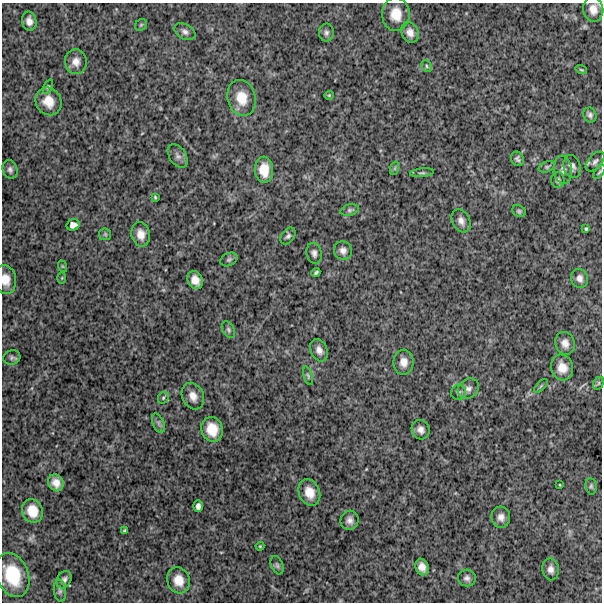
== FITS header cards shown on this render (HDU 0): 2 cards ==
NAXIS1  =                  600
NAXIS2  =                  600

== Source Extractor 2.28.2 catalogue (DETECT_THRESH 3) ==
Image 600 x 600 px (HDU 0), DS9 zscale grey, 1 PNG px = 1 image px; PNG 604 x 604 px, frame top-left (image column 1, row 600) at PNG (2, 3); each listed source drawn as its Kron ellipse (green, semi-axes under 4 px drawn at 4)
Background 1380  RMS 250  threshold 754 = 3 sigma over >= 5 px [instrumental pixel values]
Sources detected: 79; all 79 listed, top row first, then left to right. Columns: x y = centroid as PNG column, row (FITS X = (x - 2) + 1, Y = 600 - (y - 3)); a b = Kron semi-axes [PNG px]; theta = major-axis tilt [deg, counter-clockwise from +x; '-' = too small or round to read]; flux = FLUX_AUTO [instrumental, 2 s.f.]
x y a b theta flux
593 9 12 10 -83 160000
396 14 17 13 -89 280000
29 21 9 7 -80 100000
141 25 6 5 - 28000
185 32 11 7 -31 70000
410 32 10 8 -66 110000
326 33 9 7 90 54000
76 62 12 11 - 130000
427 66 6 4 -62 29000
581 70 6 3 -20 19000
48 87 8 4 65 28000
329 95 4 4 - 17000
242 98 18 14 -75 320000
48 101 14 12 -59 250000
590 115 7 6 - 52000
178 156 13 8 -57 72000
517 159 7 6 - 44000
595 162 12 6 48 62000
547 167 8 5 21 33000
572 167 12 8 -75 74000
395 168 7 4 71 29000
10 169 9 7 -68 57000
264 170 13 9 -87 250000
563 170 14 9 -84 83000
599 172 8 3 54 23000
422 173 12 3 6 36000
558 180 7 6 - 45000
155 197 3 3 - 19000
350 210 9 5 16 39000
519 211 7 5 -32 30000
461 221 12 8 -63 100000
73 225 7 5 17 75000
586 229 4 3 - 20000
105 234 6 6 - 29000
141 234 12 9 -78 160000
288 236 9 6 53 48000
343 251 9 9 - 81000
314 253 10 7 -78 64000
229 259 9 6 26 45000
62 266 6 3 -71 18000
316 272 4 3 - 27000
62 278 5 3 - 17000
579 278 9 8 - 83000
6 280 14 10 -81 200000
195 280 9 7 -61 140000
228 330 9 6 -61 43000
565 343 11 9 -73 120000
319 350 12 8 -65 96000
12 357 8 7 - 47000
404 362 12 10 -89 140000
562 367 13 11 -72 210000
308 376 10 4 -72 34000
598 383 7 5 61 28000
541 386 8 3 45 23000
468 389 11 9 36 100000
458 392 8 7 - 51000
193 396 14 10 -64 150000
163 398 6 5 - 28000
158 423 10 5 -67 52000
212 429 12 10 -73 300000
421 430 10 8 -64 93000
56 483 8 7 - 130000
560 485 3 2 - 11000
591 486 8 5 -81 35000
309 492 14 10 -69 230000
198 506 6 4 88 57000
32 511 12 10 -70 260000
501 517 10 9 - 100000
349 520 9 9 - 85000
124 531 4 3 - 25000
260 546 4 4 - 17000
277 565 9 6 -67 40000
422 567 8 6 -69 110000
551 569 11 8 -81 88000
13 575 23 16 -69 640000
467 578 9 8 - 62000
64 580 9 7 60 59000
179 580 13 11 -71 220000
60 591 11 6 -84 55000
At the frame edge (FLAGS 8, measured only in part): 3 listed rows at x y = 593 9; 599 172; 6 280